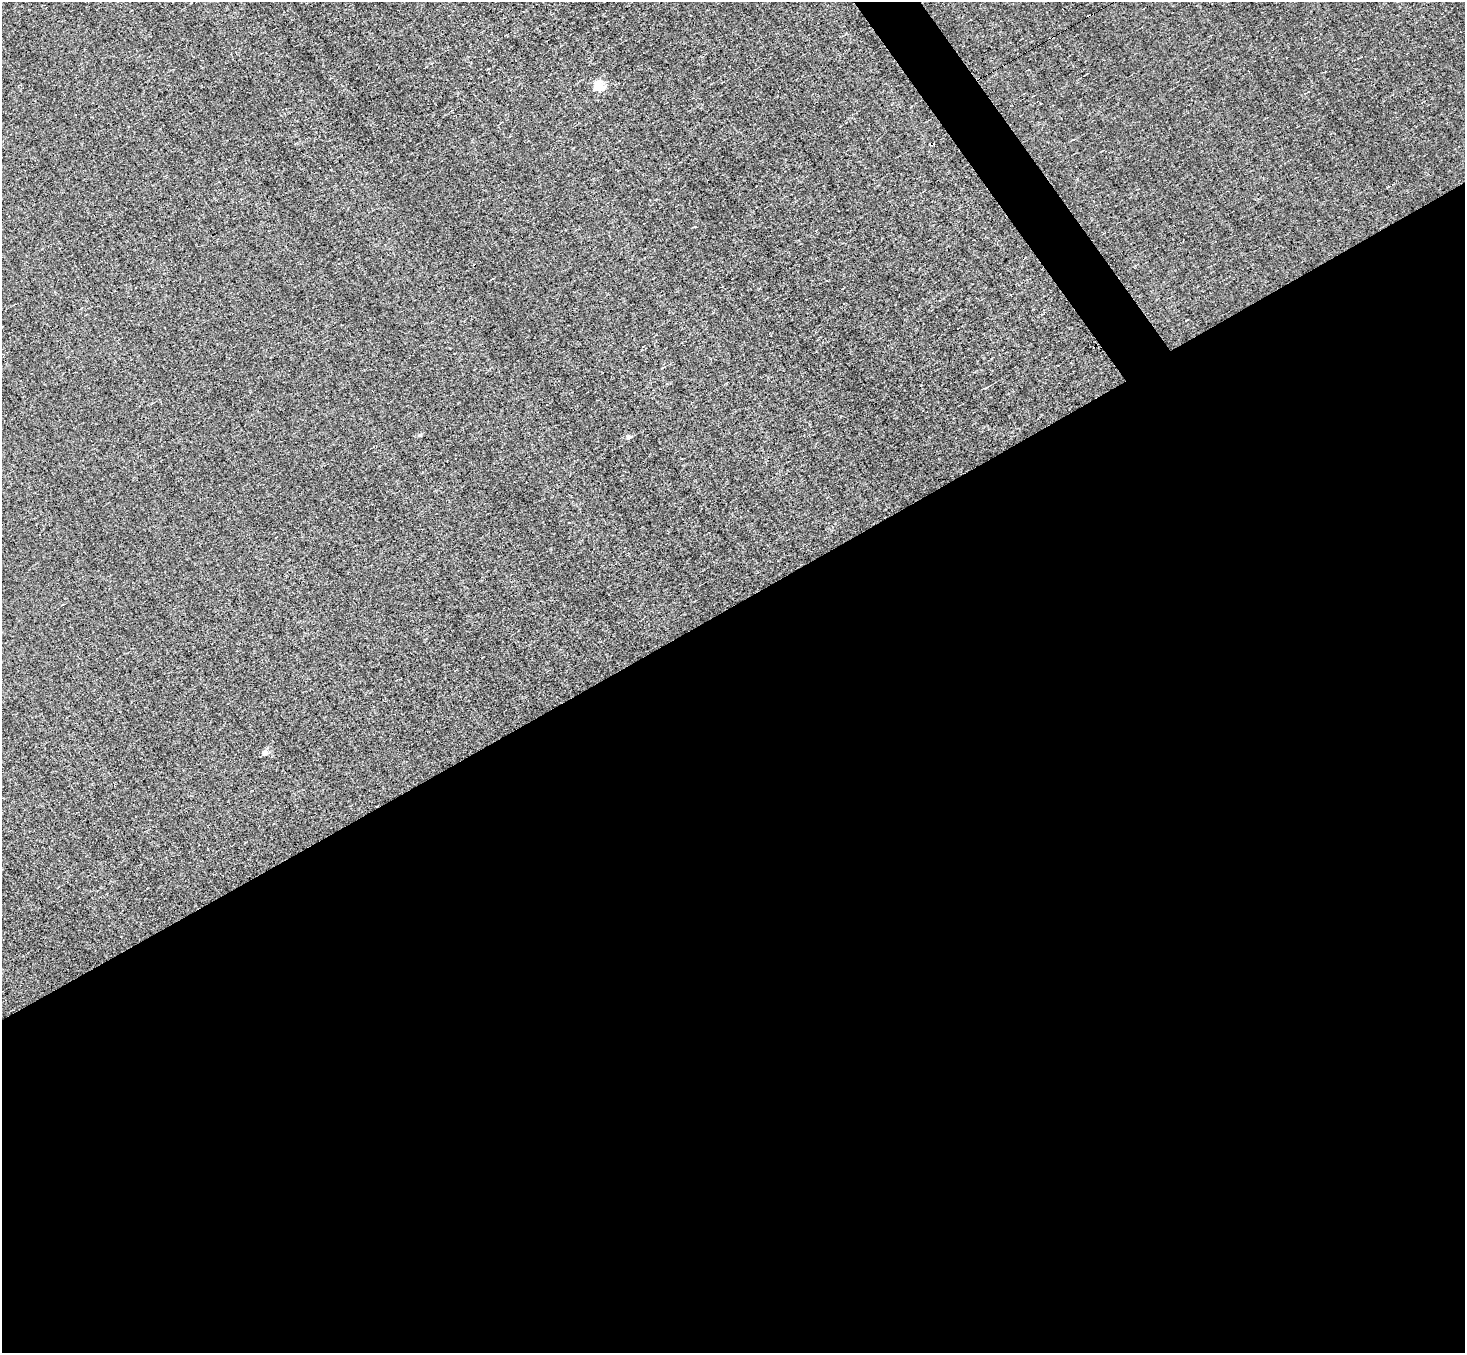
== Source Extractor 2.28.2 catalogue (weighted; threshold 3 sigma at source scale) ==
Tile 15 of 4 x 4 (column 3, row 4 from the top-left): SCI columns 2926-4388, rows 286-1636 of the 5850 x 5835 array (HDU 1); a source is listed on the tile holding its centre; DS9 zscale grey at full resolution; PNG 1467 x 1355 px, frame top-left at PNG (2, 2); no overlay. Shown black and unused: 57% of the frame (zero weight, under 3 of 5 exposures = <1% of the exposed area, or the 3 px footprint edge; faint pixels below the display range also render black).
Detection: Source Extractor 2.28.2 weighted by HDU 2 'WHT'; one run over the whole footprint, this tile lists its part. Background 0.00504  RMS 0.044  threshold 0.198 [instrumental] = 3 sigma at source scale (4.5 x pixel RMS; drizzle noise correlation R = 1.50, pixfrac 1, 0.05/0.05 arcsec/px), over >= 5 px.
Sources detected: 9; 2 cosmic-ray / hot-pixel residue — not listed; the other 7 listed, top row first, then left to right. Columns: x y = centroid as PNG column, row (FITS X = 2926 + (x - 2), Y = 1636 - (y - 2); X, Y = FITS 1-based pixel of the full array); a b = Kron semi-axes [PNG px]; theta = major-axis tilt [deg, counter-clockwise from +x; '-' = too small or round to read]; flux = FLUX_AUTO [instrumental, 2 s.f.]
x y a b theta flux
598 87 5 5 - 320
136 288 3 3 - 6.1
662 368 5 2 - 4.1
987 387 6 2 29 4.8
420 435 5 5 - 5.9
628 437 5 4 - 16
264 753 5 4 - 41